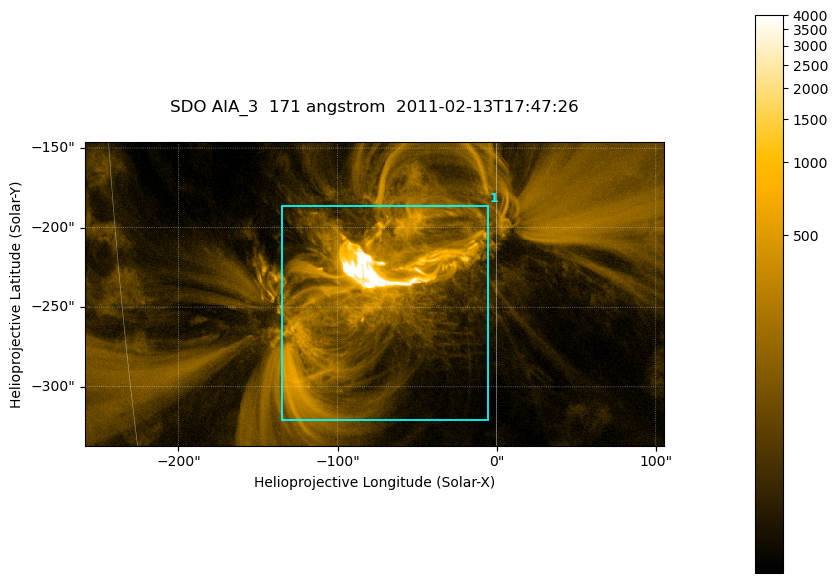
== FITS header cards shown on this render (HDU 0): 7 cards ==
TELESCOP= 'SDO     '           /
INSTRUME= 'AIA_3   '           /
WAVELNTH=                  171 /
WAVEUNIT= 'angstrom'           /
DATE-OBS= '2011-02-13T17:47:26.70' /
CTYPE1  = 'HPLN-TAN'           /
CTYPE2  = 'HPLT-TAN'           /

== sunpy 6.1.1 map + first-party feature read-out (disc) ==
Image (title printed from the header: SDO AIA_3  171 angstrom  2011-02-13T17:47:26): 607 x 318 px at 0.599 arcsec/px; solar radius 972 arcsec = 1622 px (partial field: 2.3% of the solar disc is inside the frame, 100% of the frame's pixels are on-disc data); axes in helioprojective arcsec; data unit not stated in the header (colour bar unlabelled)
Pointing: header CRPIX1/2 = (2056.06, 2043.72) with CRVAL1/2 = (0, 0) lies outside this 607 x 318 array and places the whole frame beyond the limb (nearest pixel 1.39 R_sun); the SolarSoft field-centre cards XCEN/YCEN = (-76.59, -241.7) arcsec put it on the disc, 1318 arcsec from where CRPIX/CRVAL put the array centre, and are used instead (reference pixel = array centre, CRVAL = XCEN/YCEN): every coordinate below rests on XCEN/YCEN
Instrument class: DISC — disc imager (sunpy class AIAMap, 171 A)
Bright regions (active regions / flare kernels): reference = the on-disc median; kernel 5 px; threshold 5 sigma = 242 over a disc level ~48.5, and >= 1.15x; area >= 193 px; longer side >= 4 px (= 2.4 arcsec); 1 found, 1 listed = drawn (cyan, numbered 1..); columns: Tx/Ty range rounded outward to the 2 arcsec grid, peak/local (2 s.f.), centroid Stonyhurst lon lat
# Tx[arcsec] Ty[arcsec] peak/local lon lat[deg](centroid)
1 -136..-4 -322..-186 265 -5 -21